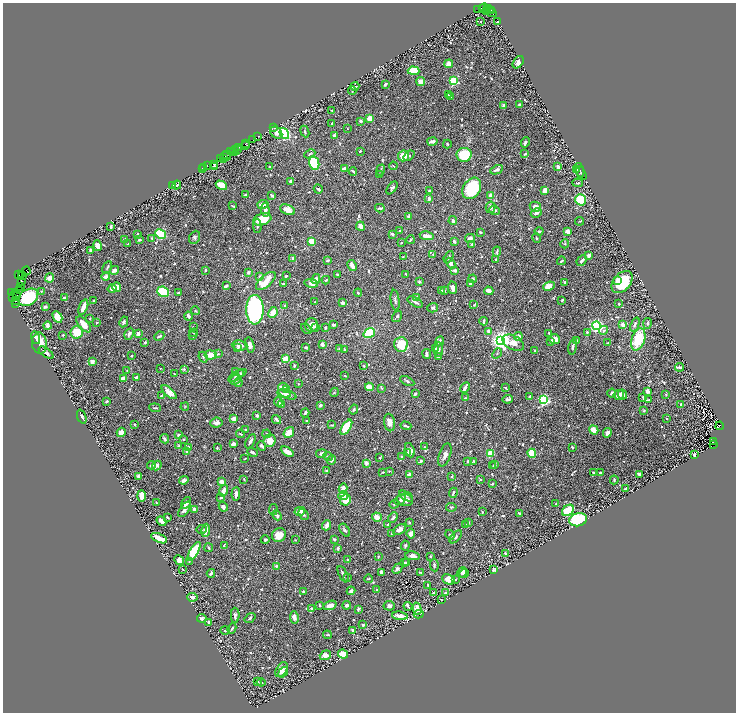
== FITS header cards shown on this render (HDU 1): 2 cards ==
NAXIS1  =                 1467
NAXIS2  =                 1420

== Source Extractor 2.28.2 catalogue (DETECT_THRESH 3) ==
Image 1467 x 1420 px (HDU 1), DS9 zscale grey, zoomed out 1/2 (1 PNG px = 2 x 2 image px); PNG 738 x 714 px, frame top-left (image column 2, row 1419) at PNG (3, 3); each listed source drawn as its Kron ellipse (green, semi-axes under 4 px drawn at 4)
Background 0.408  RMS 0.0098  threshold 0.0295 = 3 sigma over >= 5 px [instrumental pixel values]
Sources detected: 947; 74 cannot appear on this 1/2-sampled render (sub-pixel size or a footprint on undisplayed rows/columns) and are neither listed nor drawn; of the other 873, the 500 brightest by FLUX_AUTO listed and drawn (373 fainter detections omitted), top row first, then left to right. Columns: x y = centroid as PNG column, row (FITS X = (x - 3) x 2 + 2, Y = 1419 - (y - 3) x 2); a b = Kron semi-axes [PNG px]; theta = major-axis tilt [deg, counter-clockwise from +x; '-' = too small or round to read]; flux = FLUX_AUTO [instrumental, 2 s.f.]
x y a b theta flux
482 8 2 1 - 140
484 8 4 4 - 290
478 9 3 2 - 130
487 10 2 1 - 140
489 10 4 2 - 240
492 11 2 1 - 94
492 13 5 2 - 170
481 22 2 2 - 1.9
497 22 2 2 - 4
518 62 7 4 52 8.5
449 64 5 4 - 16
414 71 6 4 -2 80
453 81 3 3 - 190
421 82 4 4 - 21
385 84 4 2 - 4
355 86 4 2 - 2.6
352 91 4 2 - 2
449 95 4 2 - 1.9
451 97 4 2 - 2.4
519 104 3 3 - 2.7
504 105 3 2 - 4.8
332 110 2 2 - 2.5
369 118 3 3 - 25
361 121 3 2 - 6.3
332 123 2 2 - 2.7
274 127 2 1 - 8.2
347 129 2 2 - 1.8
305 131 6 2 -66 2.9
276 133 7 5 -42 9.7
284 133 6 4 -55 200
334 135 3 3 - 4
258 136 4 2 - 79
253 139 3 2 - 78
432 141 5 3 - 7.5
246 143 3 3 - 130
525 143 5 3 - 5.3
447 144 4 2 - 2.7
245 145 2 1 - 45
238 147 3 1 - 95
238 149 2 1 - 70
235 151 5 2 - 68
360 151 2 2 - 2.1
230 152 3 2 - 120
234 153 4 2 - 160
310 154 5 3 - 2.6
525 154 4 2 - 3.4
226 155 3 1 - 41
464 155 7 7 - 77
225 156 5 1 - 160
403 156 5 5 - 40
409 156 6 3 39 2.8
221 158 2 1 - 40
224 158 2 2 - 120
314 163 7 5 -78 150
213 164 2 1 - 72
208 165 2 1 - 22
393 166 4 2 - 1.8
204 167 2 1 - 39
214 167 3 2 - 6.9
270 167 3 2 - 4
558 167 3 2 - 15
202 168 3 1 - 27
345 169 3 3 - 18
381 170 5 2 - 2.2
497 170 7 3 24 6.5
576 170 3 2 - 14
580 170 7 3 -73 2.5
353 171 4 2 - 2.8
581 173 7 3 -64 2.4
379 175 4 2 - 1.9
291 181 4 3 - 4.1
578 183 5 2 - 2.5
177 185 4 3 - 3.6
221 185 6 4 -30 51
173 186 3 2 - 4.9
392 188 7 3 53 4.1
472 188 11 8 58 120
318 189 5 3 - 4.6
545 190 4 3 - 23
429 191 2 2 - 5.4
246 195 4 2 - 4.3
272 195 3 2 - 6.2
491 196 4 3 - 13
429 199 3 3 - 8.1
581 200 5 5 - 130
263 204 5 3 - 22
233 206 3 2 - 2.5
490 207 6 5 - 6.9
535 207 6 5 - 12
380 208 5 2 - 5.3
265 210 6 3 -87 8.6
287 210 8 4 -22 24
495 210 5 3 - 5.2
536 213 6 3 29 6.4
408 217 3 3 - 4.2
262 219 9 6 18 71
453 221 4 2 - 6.9
579 221 4 3 - 2
257 226 7 3 -89 4.1
360 226 5 4 - 14
111 227 3 2 - 4.6
400 231 3 2 - 2.5
539 231 4 3 - 3.8
568 231 3 3 - 13
481 232 3 2 - 2.6
138 234 2 2 - 6.8
161 234 5 4 - 180
392 234 3 2 - 4
427 236 7 3 -10 20
194 237 7 5 66 4.2
152 238 3 2 - 1.8
470 238 5 3 - 9.6
536 238 5 4 - 2.2
125 240 2 2 - 8.5
139 240 3 2 - 3.2
410 240 4 2 - 2.9
312 241 4 3 - 39
454 241 3 2 - 6.1
401 243 2 2 - 2.1
128 244 3 2 - 3.9
472 244 2 2 - 5
565 244 4 3 - 3.1
97 246 5 4 - 14
91 250 3 3 - 8.7
497 252 5 2 - 3.8
433 254 2 2 - 2.4
589 255 4 3 - 8.3
403 257 2 2 - 2.3
449 257 6 3 62 2.8
293 258 3 2 - 7.8
496 259 2 2 - 2.7
327 260 4 2 - 2.3
561 261 4 2 - 2.4
582 261 6 2 46 9.2
451 263 6 3 -60 19
352 266 6 3 -61 19
107 268 7 2 62 2.6
114 270 4 3 - 11
205 270 3 2 - 2.6
455 270 3 3 - 5.8
26 271 4 2 - 66
248 272 3 2 - 6.2
18 274 3 2 - 71
337 274 3 2 - 3.3
406 274 3 2 - 3.4
22 275 3 2 - 73
22 276 2 1 - 56
260 276 4 3 - 2.5
286 276 3 2 - 3.7
106 277 4 3 - 13
50 278 5 4 - 15
316 279 5 3 - 14
473 279 4 4 - 3.8
326 280 4 3 - 2.8
618 280 3 3 - 8.7
21 281 3 2 - 72
266 281 12 5 41 62
419 282 2 2 - 6.2
565 282 2 2 - 6.5
622 282 13 8 49 88
311 283 7 3 -8 12
283 284 2 2 - 2.8
470 284 4 2 - 3.6
226 286 3 2 - 5.3
549 286 6 4 23 24
21 287 3 2 - 33
117 287 5 4 - 14
112 288 4 4 - 9.2
453 288 6 4 -81 10
19 290 3 2 - 59
441 290 3 2 - 3.2
42 291 4 2 - 1.9
445 291 2 2 - 3.3
489 291 4 3 - 19
163 292 6 5 - 72
11 293 2 1 - 46
179 293 3 2 - 5.3
358 293 4 3 - 2.5
16 294 5 2 - 190
28 297 11 8 32 110
64 297 4 2 - 3.9
416 297 3 2 - 5.2
13 298 3 1 - 24
15 300 3 3 - 73
94 300 2 2 - 3
395 300 10 4 -83 5.2
562 300 3 2 - 2.9
315 302 2 2 - 1.8
415 302 8 2 -28 6.5
15 303 4 2 - 53
342 303 3 2 - 10
619 304 2 2 - 3.7
285 305 3 2 - 2.5
474 305 2 2 - 2.3
45 307 4 3 - 3.1
83 307 8 3 69 22
433 308 5 4 - 4
255 310 15 8 -90 420
195 311 4 3 - 2
273 312 5 4 - 19
188 316 4 3 - 7.3
397 316 6 3 57 4.8
57 317 6 4 -61 30
90 319 2 2 - 2.5
484 321 4 2 - 2.5
124 322 5 4 - 5.2
97 323 3 2 - 1.8
647 323 5 4 - 3.7
84 324 9 5 -50 22
635 324 7 3 68 4.6
311 325 6 6 - 19
334 325 3 2 - 6.2
623 325 4 3 - 15
47 326 4 3 - 9.9
596 326 4 4 - 360
193 327 4 2 - 2.3
316 327 4 3 - 3.6
325 327 2 2 - 3.3
306 329 6 3 -40 3.4
604 330 4 3 - 4.1
489 331 3 3 - 12
77 332 6 6 - 46
587 332 3 3 - 3.1
194 333 4 2 - 2.6
369 333 6 4 37 140
549 333 3 2 - 2.7
129 334 6 3 63 6.8
138 334 3 2 - 11
63 335 2 2 - 2.7
159 336 5 2 - 4.8
193 336 2 2 - 2.1
518 337 4 4 - 11
35 338 6 4 -76 10
554 339 5 5 - 20
638 339 11 6 72 77
440 341 5 3 - 7.1
500 341 4 4 - 1500
551 341 4 3 - 4.7
576 341 4 2 - 3.2
145 342 2 2 - 3.8
39 343 11 7 -84 27
513 343 11 7 -30 20
608 343 4 3 - 1.8
322 344 3 3 - 6.8
401 344 7 6 - 64
250 345 7 4 -75 12
240 346 8 5 -7 9.9
306 347 4 3 - 2.8
573 347 8 3 79 5.3
238 348 2 2 - 2.3
435 348 3 2 - 5
339 349 4 3 - 1.8
344 349 3 2 - 2.1
439 350 7 3 84 5.2
535 351 3 2 - 1.9
46 353 9 3 -36 7.4
497 353 5 3 - 2.6
218 354 4 3 - 3
427 354 5 2 - 7.3
131 355 2 2 - 1.8
211 355 6 4 6 24
203 357 5 3 - 2.8
438 357 4 3 - 3.9
286 359 3 3 - 93
92 361 3 3 - 14
294 366 3 3 - 4.6
364 366 3 2 - 1.9
680 367 4 2 - 3.8
160 368 2 2 - 2.3
184 369 3 2 - 3.3
127 371 2 2 - 1.9
235 371 3 3 - 4
241 373 4 3 - 2.4
174 374 4 2 - 1.8
237 375 10 4 31 11
345 376 3 2 - 2.1
136 377 3 2 - 4.1
123 379 4 3 - 19
235 380 6 4 34 4.4
407 381 7 3 -27 4.4
238 382 5 3 - 3.7
298 384 3 3 - 2
283 387 5 3 - 18
370 387 5 3 - 22
465 387 5 2 - 13
382 388 4 2 - 1.8
505 388 4 2 - 2.6
287 389 4 3 - 8.8
647 391 4 3 - 12
169 392 9 4 -41 15
334 392 5 3 - 2
284 393 7 4 -6 7.9
611 393 4 3 - 5.1
287 394 9 3 -19 10
415 394 3 2 - 5.6
623 394 5 3 - 8.9
666 394 3 2 - 1.8
619 395 5 4 - 11
161 396 3 2 - 2.5
530 397 3 3 - 5.6
643 397 3 2 - 2.2
465 398 3 2 - 2.9
508 399 5 3 - 4.9
544 400 3 3 - 380
648 400 4 2 - 3.4
107 401 3 3 - 2.8
278 402 5 3 - 6.7
681 404 2 2 - 3.1
281 405 4 3 - 5
320 405 4 3 - 4.2
185 407 4 3 - 2
155 408 6 2 -5 2.8
354 409 5 4 - 3.4
644 411 3 3 - 2.5
305 413 4 2 - 6
257 415 2 2 - 9.3
82 417 7 3 -70 4.3
234 419 3 3 - 15
276 419 5 2 - 6.9
667 419 2 2 - 1.8
307 421 4 2 - 2.8
216 422 6 5 - 6.5
389 422 9 5 -81 15
135 424 3 2 - 2.2
332 425 3 2 - 2.6
406 426 5 2 - 4.8
720 426 4 2 - 260
346 427 8 4 57 85
246 429 3 2 - 2.3
594 430 5 3 - 26
121 432 5 3 - 17
289 432 6 4 52 31
607 433 5 3 - 9
240 434 4 2 - 2.6
267 434 4 3 - 2.1
178 435 4 3 - 5
164 439 5 3 - 4.6
184 439 3 2 - 2.1
250 441 8 3 61 7.5
270 441 6 6 - 23
713 442 2 1 - 35
233 444 3 3 - 9.4
714 445 4 2 - 310
179 446 3 2 - 3
262 446 5 2 - 5.6
424 447 3 2 - 2.1
572 447 3 2 - 3
188 448 4 3 - 3.7
217 448 2 2 - 2
410 450 7 4 -71 14
187 451 4 3 - 7.1
252 452 5 3 - 4
287 452 7 3 -31 19
408 452 2 2 - 2.7
322 453 5 4 - 7.7
490 453 3 3 - 95
532 453 4 4 - 50
445 455 12 5 72 9.8
694 455 2 2 - 11
328 457 5 3 - 2.5
401 457 3 2 - 3.2
245 458 3 2 - 2
380 458 3 2 - 2.4
332 460 5 3 - 7
421 460 3 3 - 2.9
468 461 3 2 - 4
474 461 3 2 - 3.1
367 463 3 2 - 11
152 465 4 3 - 3.7
157 465 5 4 - 8.3
493 465 3 2 - 2.3
495 465 3 2 - 1.8
327 471 3 3 - 3.2
389 471 3 2 - 1.9
383 472 3 2 - 2.6
593 473 3 2 - 5.3
600 473 2 2 - 3.6
639 474 3 2 - 7.1
409 475 4 3 - 8.9
139 476 2 2 - 34
452 477 3 2 - 2.4
244 479 4 3 - 3.1
184 480 5 4 - 6.5
480 480 2 2 - 3.5
614 480 4 3 - 2.3
222 482 4 3 - 14
492 484 2 2 - 4.1
343 489 5 3 - 24
625 489 3 2 - 3.7
224 491 6 3 71 13
453 493 5 2 - 4
236 494 7 3 86 9.2
141 496 6 3 -88 39
343 496 5 4 - 27
406 496 8 3 -30 2.5
221 498 3 2 - 3.6
346 500 6 5 - 36
400 500 6 4 34 8
405 500 8 6 -18 14
156 503 3 2 - 1.8
186 503 6 3 55 18
394 504 5 3 - 2.9
556 504 2 2 - 1.8
223 507 5 4 - 6.8
451 507 5 4 - 2.9
185 509 9 4 57 9.5
273 509 6 3 82 1.9
195 510 3 3 - 15
568 510 6 5 - 52
300 511 5 3 - 26
482 512 3 2 - 2.2
519 513 3 2 - 4.5
303 514 6 4 -55 3.5
277 515 5 3 - 6.9
167 517 3 2 - 2.9
377 517 5 4 - 19
393 518 6 3 47 6.1
578 520 9 6 15 130
161 521 5 3 - 11
468 522 3 2 - 3.4
409 523 4 3 - 2.5
388 524 3 2 - 1.9
327 525 5 3 - 8.8
466 525 3 2 - 4.8
202 529 5 2 - 1.8
400 529 7 4 31 11
206 530 6 3 82 12
345 530 7 4 -59 4.1
391 534 2 2 - 2.1
411 534 5 3 - 15
279 535 7 6 - 22
450 535 5 3 - 4
456 537 8 4 48 4.2
159 538 8 3 -24 31
334 539 3 2 - 2.9
265 540 4 3 - 6.4
296 540 2 2 - 2.4
224 545 3 2 - 1.9
405 545 5 3 - 2.7
209 548 4 3 - 2.8
338 548 3 2 - 6
194 551 10 4 60 67
505 553 3 2 - 1.9
378 556 2 2 - 1.9
412 556 7 4 -8 11
430 557 2 2 - 2.7
179 560 5 4 - 15
348 560 3 3 - 2.7
189 561 4 3 - 1.9
406 562 4 2 - 2.4
404 563 2 2 - 2.3
434 565 6 3 -82 3.5
276 566 3 3 - 2.3
183 569 3 2 - 1.9
397 569 6 4 46 4.8
493 569 4 3 - 2.9
382 572 4 3 - 5.9
421 572 3 2 - 1.8
462 572 6 3 59 6.8
211 573 4 3 - 5.1
343 574 9 4 -63 6.3
464 574 5 4 - 11
348 578 2 2 - 1.8
368 579 4 2 - 2
448 579 7 4 -24 23
456 580 3 3 - 2.4
428 585 3 2 - 2.9
377 590 2 2 - 3.3
351 591 4 3 - 6.4
304 592 3 3 - 3.4
433 593 3 3 - 3.4
445 593 3 2 - 3.9
192 597 5 3 - 6.1
441 599 3 2 - 2.4
319 605 3 2 - 2.3
330 605 7 4 20 15
347 605 4 4 - 6.6
389 606 5 5 - 6.5
408 606 4 2 - 3
312 608 2 2 - 8.9
358 609 4 2 - 4.3
417 609 6 4 -76 16
419 614 5 3 - 1.8
235 615 7 3 -88 6
400 616 8 3 -6 15
294 617 6 4 -81 11
202 618 4 4 - 6.7
250 618 6 3 37 2.9
208 622 3 2 - 7.4
363 625 3 3 - 3.1
232 628 5 2 - 3.6
225 630 5 3 - 2.6
353 630 3 2 - 6.6
327 635 4 2 - 2.6
343 654 5 4 - 32
325 655 6 4 22 11
281 670 8 5 58 14
283 672 6 3 52 4.9
257 682 3 2 - 2
261 682 4 3 - 1.8
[373 fainter detections neither listed nor drawn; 74 sub-pixel or undisplayed-footprint detections neither listed nor drawn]